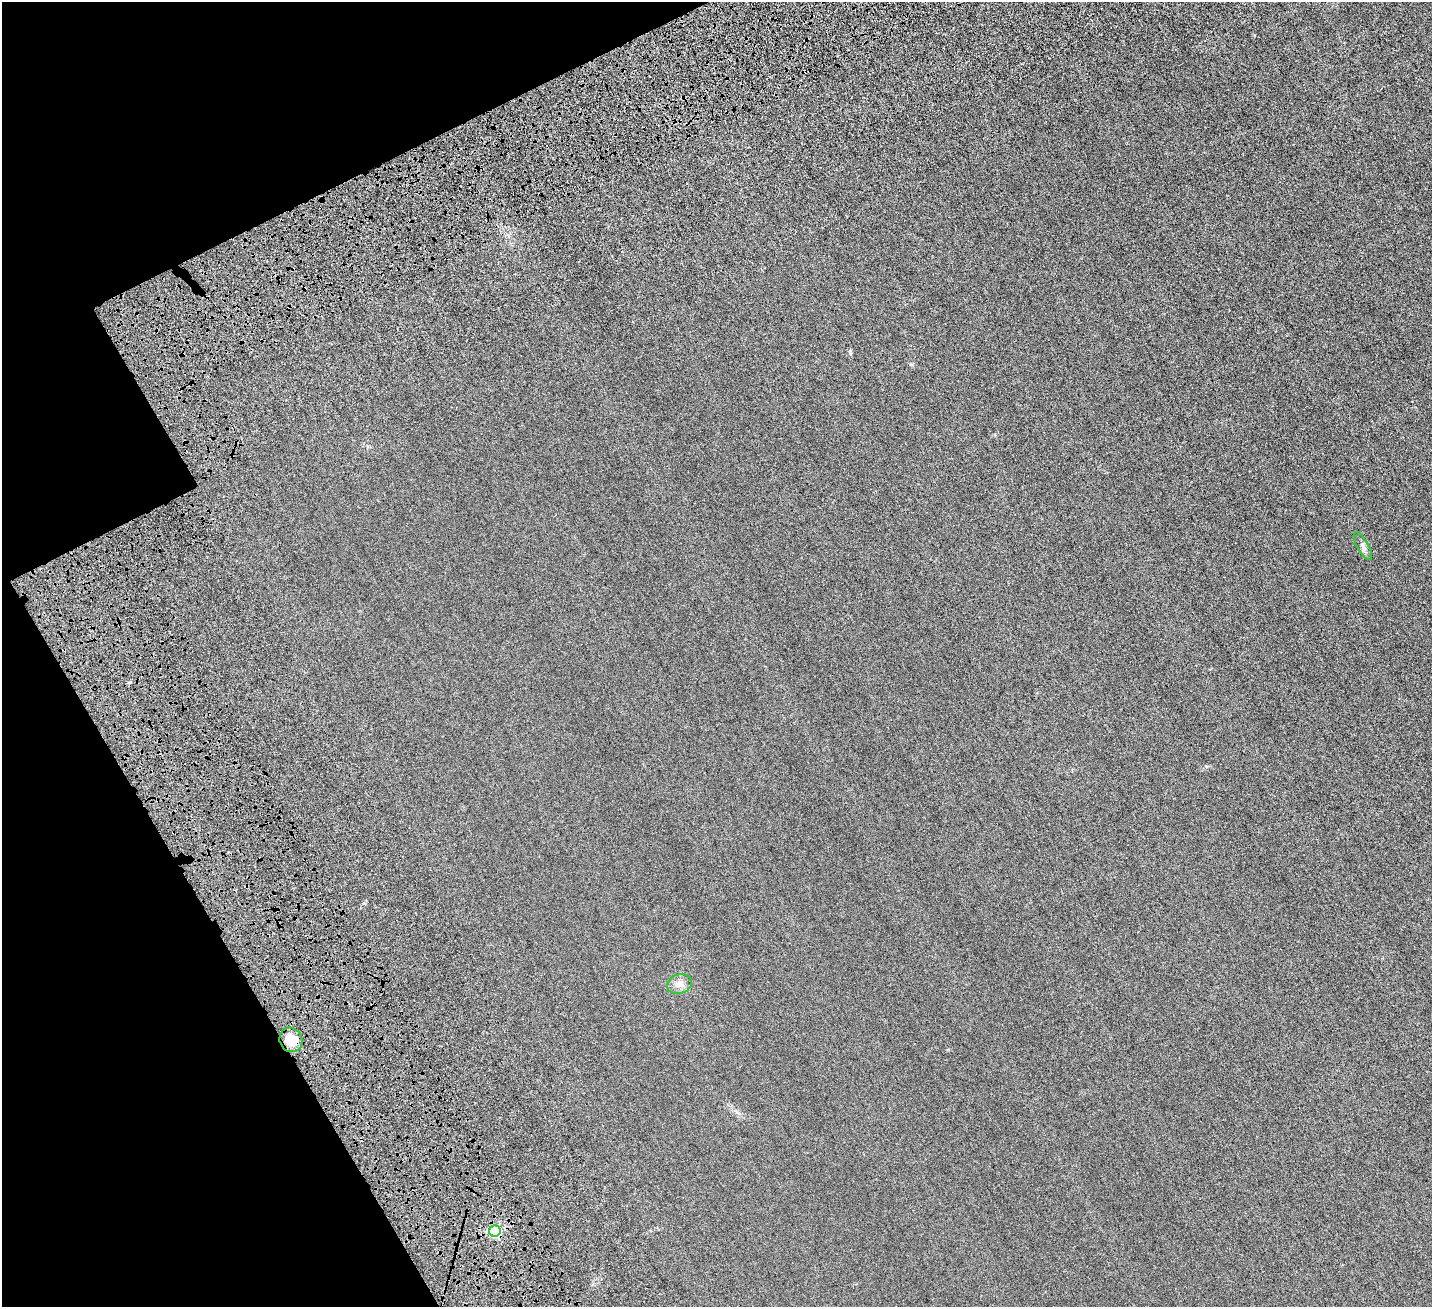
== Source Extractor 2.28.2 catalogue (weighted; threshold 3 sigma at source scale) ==
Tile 5 of 4 x 4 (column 1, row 2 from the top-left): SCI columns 305-1734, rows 3090-4394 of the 6329 x 6320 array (HDU 1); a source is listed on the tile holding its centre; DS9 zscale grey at full resolution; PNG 1434 x 1309 px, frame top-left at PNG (2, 2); each listed source drawn as its Kron ellipse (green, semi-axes under 4 px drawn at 4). Shown black and unused: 18% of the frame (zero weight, under 6 of 12 exposures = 14% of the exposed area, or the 3 px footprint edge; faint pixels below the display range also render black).
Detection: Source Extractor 2.28.2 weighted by HDU 2 'WHT'; one run over the whole footprint, this tile lists its part. Background 0.00232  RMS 0.002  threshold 0.00827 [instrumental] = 3 sigma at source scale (4.09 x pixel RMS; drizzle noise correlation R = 1.36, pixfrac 0.8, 0.05/0.05 arcsec/px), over >= 5 px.
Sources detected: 5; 1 cosmic-ray / hot-pixel residue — neither listed nor drawn; the other 4 listed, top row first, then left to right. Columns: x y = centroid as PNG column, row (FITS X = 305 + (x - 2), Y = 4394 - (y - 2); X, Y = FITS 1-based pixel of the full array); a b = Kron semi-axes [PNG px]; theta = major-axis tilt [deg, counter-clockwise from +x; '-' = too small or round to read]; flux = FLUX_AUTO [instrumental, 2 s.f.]
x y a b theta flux
1363 546 15 5 -60 0.65
679 984 12 9 16 1.1
291 1040 12 11 - 3.4
495 1231 5 5 - 26
Overlapping masked pixels (flux is a lower limit): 1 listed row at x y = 495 1231